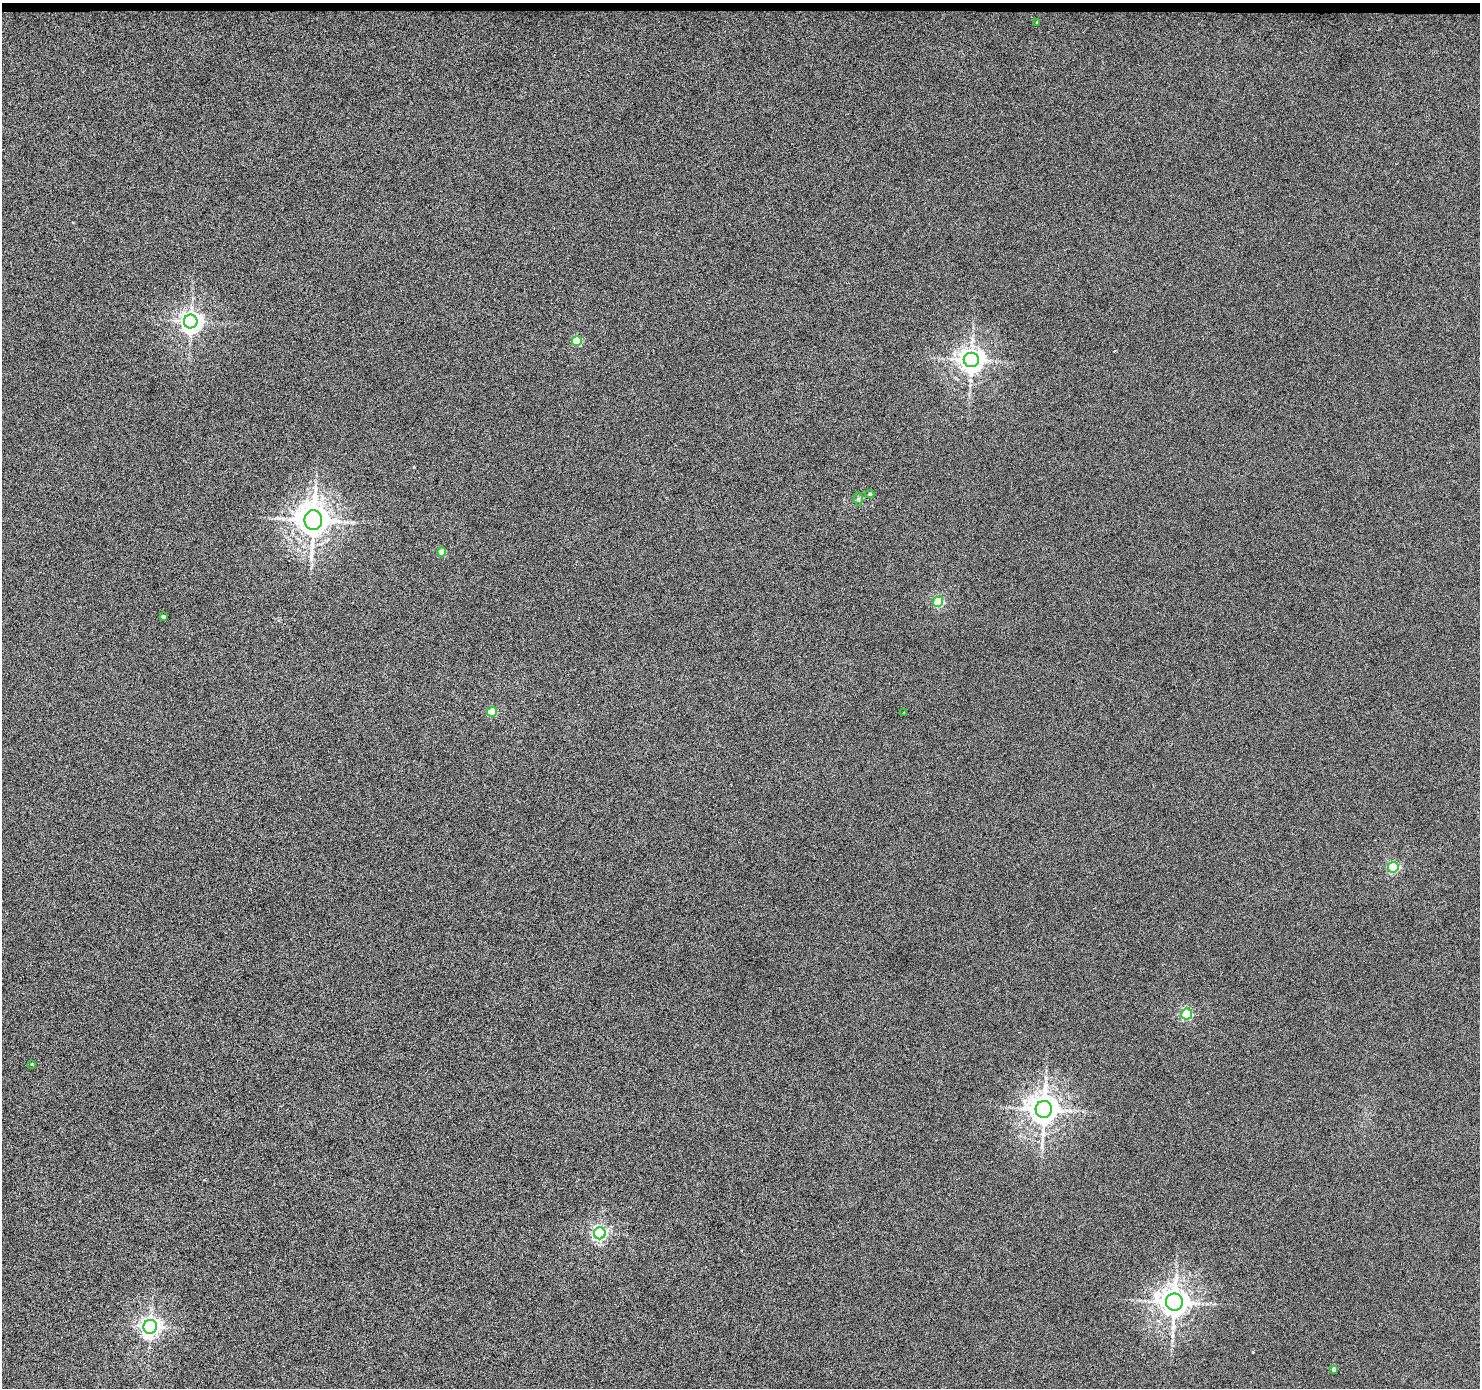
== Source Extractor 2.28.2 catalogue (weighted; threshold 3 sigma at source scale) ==
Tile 2 of 3 x 3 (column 2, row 1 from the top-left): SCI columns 1480-2957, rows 2871-4256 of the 4438 x 4453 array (HDU 1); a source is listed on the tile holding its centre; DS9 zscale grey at full resolution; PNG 1482 x 1390 px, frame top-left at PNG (2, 3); each listed source drawn as its Kron ellipse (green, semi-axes under 4 px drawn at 4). Shown black and unused: <1% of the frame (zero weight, under 4 of 8 exposures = <1% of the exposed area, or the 3 px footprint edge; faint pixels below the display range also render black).
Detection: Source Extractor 2.28.2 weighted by HDU 2 'WHT'; one run over the whole footprint, this tile lists its part. Background 7.24e-04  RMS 0.0037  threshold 0.0153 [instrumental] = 3 sigma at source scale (4.09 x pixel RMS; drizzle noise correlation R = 1.36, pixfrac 0.8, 0.05/0.05 arcsec/px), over >= 5 px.
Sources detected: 20; all 20 listed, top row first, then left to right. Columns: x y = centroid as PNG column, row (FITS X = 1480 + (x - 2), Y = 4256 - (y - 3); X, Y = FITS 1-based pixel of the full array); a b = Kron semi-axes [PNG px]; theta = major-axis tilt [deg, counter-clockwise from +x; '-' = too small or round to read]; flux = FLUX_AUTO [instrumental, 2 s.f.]
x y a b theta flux
1037 22 4 3 - 0.3
191 321 7 7 - 220
577 341 5 5 - 18
971 360 7 7 - 340
870 494 4 3 - 0.63
858 499 7 4 -89 0.63
313 520 10 9 - 670
442 552 4 4 - 4.9
938 602 5 5 - 28
163 617 4 3 - 0.76
492 712 5 5 - 17
904 713 3 3 - 0.29
1393 867 5 5 - 38
1187 1014 5 5 - 36
32 1064 3 3 - 0.22
1044 1109 8 8 - 520
600 1233 6 6 - 86
1174 1302 8 8 - 470
150 1327 7 6 - 190
1334 1369 4 3 - 1.5